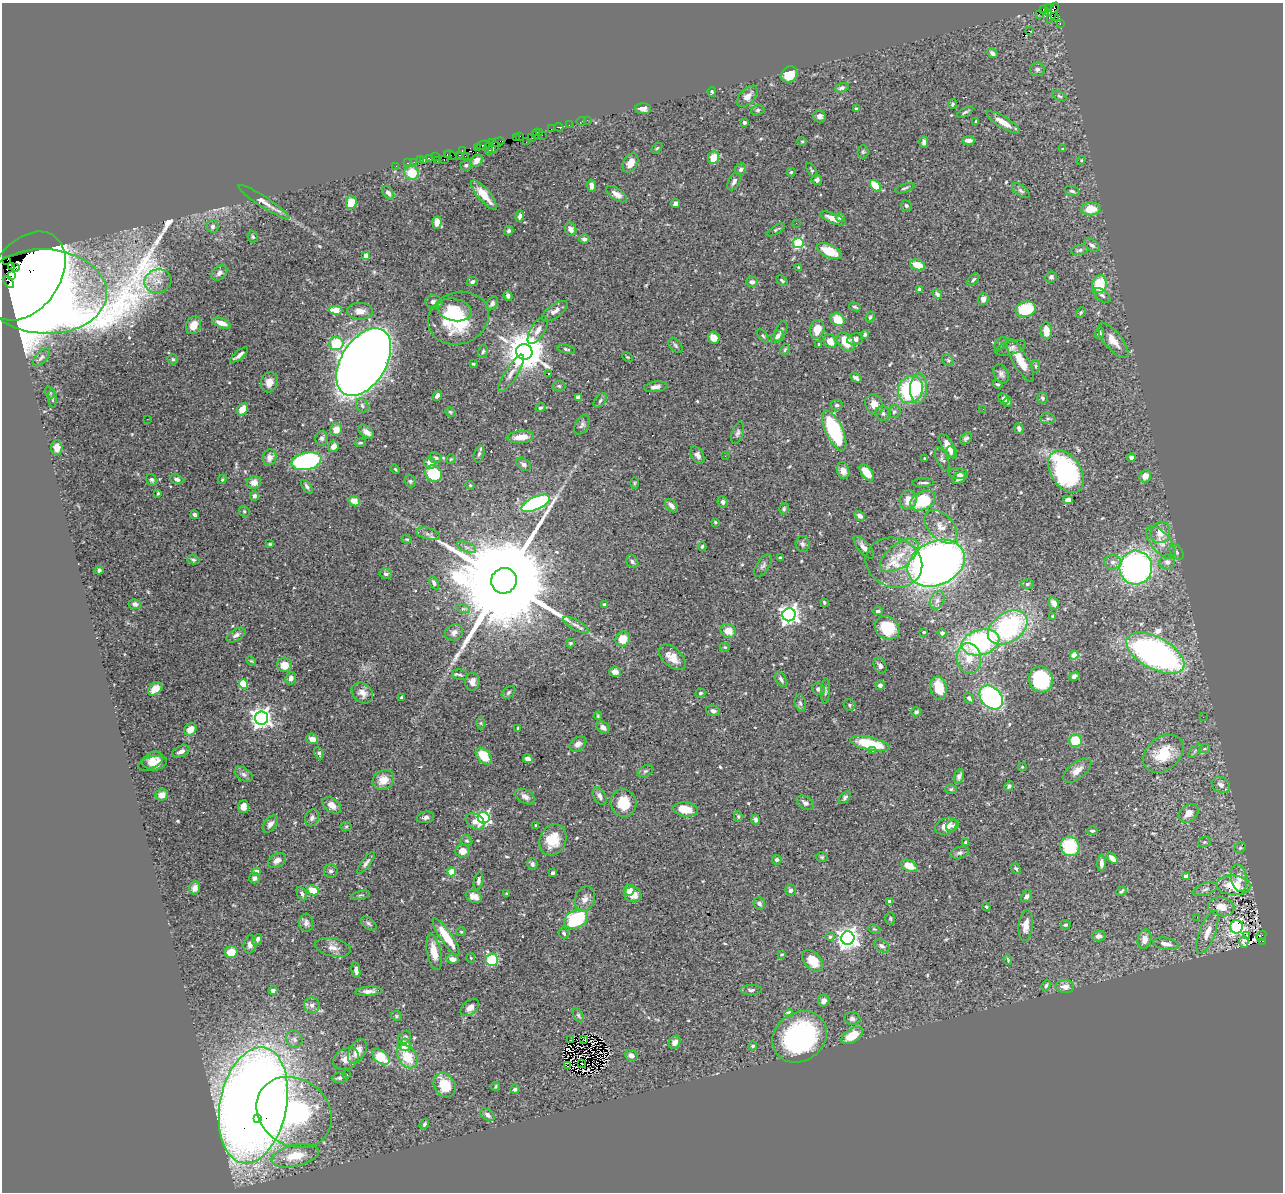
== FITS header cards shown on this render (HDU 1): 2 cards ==
NAXIS1  =                 1281
NAXIS2  =                 1190

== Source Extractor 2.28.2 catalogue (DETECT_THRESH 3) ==
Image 1281 x 1190 px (HDU 1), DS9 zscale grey, 1 PNG px = 1 image px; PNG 1285 x 1194 px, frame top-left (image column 1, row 1190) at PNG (2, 3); each listed source drawn as its Kron ellipse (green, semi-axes under 4 px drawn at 4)
Background 0.631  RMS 0.02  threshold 0.0612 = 3 sigma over >= 5 px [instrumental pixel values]
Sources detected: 565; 8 with non-positive FLUX_AUTO (blend fragments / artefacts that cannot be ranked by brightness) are neither listed nor drawn; of the other 557, the 500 brightest by FLUX_AUTO listed and drawn (57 fainter detections omitted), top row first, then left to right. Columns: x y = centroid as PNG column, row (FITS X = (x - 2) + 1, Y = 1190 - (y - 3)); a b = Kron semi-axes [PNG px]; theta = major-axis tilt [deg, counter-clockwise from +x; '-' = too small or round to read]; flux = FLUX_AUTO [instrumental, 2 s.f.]
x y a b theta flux
1048 8 2 2 - 3
1043 9 3 2 - 10
1049 12 3 3 - 74
1053 13 11 4 67 210
1039 14 3 2 - 6.9
1055 17 4 2 - 23
1060 24 3 2 - 22
1029 31 2 2 - 670
992 53 6 4 -41 4.5
1037 69 7 6 - 4
789 74 9 7 43 25
842 88 7 4 17 3.3
712 92 5 3 - 2
747 96 13 7 46 11
1059 96 7 4 -27 2.2
953 104 5 3 - 2
643 109 8 5 -3 7.2
856 109 4 3 - 1.9
758 110 7 5 16 2.7
965 112 9 3 31 2.5
819 116 6 6 - 5.3
587 120 2 2 - 2.7
581 121 5 2 - 12
976 121 4 3 - 1.6
744 122 3 3 - 2.7
1003 122 19 5 -31 18
569 125 2 2 - 10
559 127 4 3 - 33
551 129 3 2 - 6.1
540 132 3 2 - 31
536 134 5 2 - 31
542 135 3 2 - 4.4
519 136 3 2 - 24
531 137 3 2 - 34
516 138 3 2 - 5.2
968 140 6 4 0 6.3
802 141 4 4 - 1.6
498 142 6 4 24 75
526 142 2 2 - 5.3
924 142 6 4 -89 4.4
483 145 7 3 14 170
492 146 7 6 - 70
477 148 3 3 - 16
657 148 6 4 44 1.9
489 149 6 3 -80 95
1063 149 4 3 - 1.4
462 151 4 2 - 14
863 152 6 5 - 2.4
447 155 3 2 - 20
450 155 6 3 -28 33
459 155 3 2 - 11
465 156 3 2 - 12
436 157 3 2 - 23
713 158 6 5 - 26
429 159 4 2 - 22
444 159 3 2 - 39
420 160 2 2 - 14
1081 160 4 4 - 1.5
424 161 3 2 - 6
437 161 2 2 - 9.9
476 161 7 5 44 7.5
414 162 2 2 - 10
408 163 3 2 - 17
630 163 10 7 62 13
466 165 6 5 - 3
396 166 2 2 - 7
741 169 6 5 - 4.5
812 170 8 4 -58 2.3
791 172 4 4 - 1.8
412 173 7 6 - 40
817 180 5 5 - 5
734 181 9 5 61 5.2
591 186 6 4 -81 6.5
875 186 6 4 -48 49
905 188 10 3 20 2.4
1021 191 10 5 -35 3.9
1072 191 8 4 -16 3
388 193 7 5 -50 5.1
616 194 12 5 -34 11
484 195 18 6 -50 25
264 202 30 5 -33 11
351 202 7 5 87 25
675 203 5 4 - 5.2
906 206 5 5 - 3.3
1091 209 9 6 2 26
520 216 6 4 77 3.9
840 217 4 4 - 5.2
833 218 14 5 -23 12
437 222 6 4 85 11
796 223 2 2 - 1.4
212 226 6 6 - 3.8
571 229 6 5 - 8.4
776 230 10 4 32 2.5
509 231 5 4 - 2.6
253 237 6 5 - 2.1
584 239 5 4 - 4.9
798 243 5 5 - 130
1092 245 9 5 -33 4.2
1080 250 9 5 11 3.3
829 251 13 6 -25 32
366 255 4 4 - 17
7 260 2 2 - 14
917 265 7 5 -14 20
12 266 3 3 - 580
15 268 3 2 - 600
798 268 4 2 - 1.5
219 273 9 6 37 5.6
12 275 3 3 - 800
26 276 49 33 54 8800
1051 277 6 5 - 3.4
973 279 7 4 46 2.4
782 280 6 3 -38 2.1
158 281 13 11 15 15
8 282 7 4 -50 270
472 282 5 4 - 4.1
752 282 6 5 - 5.7
1099 284 9 7 78 48
919 289 4 3 - 2.4
45 291 62 42 -3 4100
937 294 5 4 - 3.7
1102 295 9 5 -37 3.8
508 296 5 4 - 4.2
983 299 6 5 - 9.6
434 302 9 7 -14 7.1
492 303 7 5 55 3.8
855 307 6 3 -22 2.5
1026 309 10 7 15 63
336 310 6 4 -3 41
454 310 17 11 -12 28
360 311 13 8 0 11
555 311 15 6 35 8.5
1081 313 5 3 - 1.7
870 317 5 3 - 2.4
458 318 31 26 20 94
838 320 7 6 - 28
221 323 10 4 -21 12
193 325 9 7 65 15
817 329 9 7 76 20
538 330 16 7 59 9.3
781 331 11 5 69 4.4
1046 331 9 5 -88 20
1100 333 6 4 68 3.6
865 335 4 4 - 3
763 336 8 4 -53 2.3
777 336 7 5 50 5.5
714 338 6 5 - 13
855 339 8 5 10 5.2
830 341 7 6 - 13
1113 341 21 8 -51 17
846 342 11 7 -53 30
336 343 7 6 - 45
1000 344 7 5 49 2.5
675 345 8 5 -51 3.1
819 345 3 2 - 1.6
1011 348 16 7 15 6.7
566 349 9 4 -13 2.3
785 350 6 4 63 2
483 351 6 4 72 2.5
524 352 8 7 - 4900
239 355 11 3 38 5.3
41 357 11 5 47 4.6
628 357 6 3 -26 1.5
173 359 5 5 - 2.5
948 360 6 5 - 2.6
1020 360 24 7 -61 25
364 362 37 22 58 3300
473 364 4 3 - 1.9
1036 366 6 4 -83 2.2
511 373 22 6 57 10
548 374 3 2 - 1.8
1001 374 10 7 -63 5.3
856 378 6 4 -31 4
269 382 10 8 73 12
998 384 5 4 - 2
559 386 6 5 - 2.4
656 387 12 5 9 6.9
919 388 15 8 87 33
910 389 14 12 66 120
50 393 6 4 -74 2.1
437 396 6 4 50 6.2
578 397 4 4 - 11
52 398 9 3 -87 1.9
1004 398 6 4 -46 6.7
1042 398 6 5 - 4.1
600 400 8 5 47 3.3
1007 402 4 4 - 2.4
362 405 7 6 - 3.8
837 405 6 5 - 3.2
874 405 11 8 -69 14
540 408 5 4 - 2.8
242 409 7 5 57 17
983 409 2 2 - 1.6
450 412 5 4 - 1.8
894 412 7 6 - 3.2
883 414 8 7 - 3.8
1048 418 7 5 -2 3.3
147 419 2 2 - 3
582 425 10 6 60 4.1
1019 428 6 4 -73 3.9
336 429 6 6 - 16
834 430 22 8 -64 140
366 432 8 5 -34 9.4
738 433 11 5 72 4.1
521 437 13 6 4 19
322 438 7 6 - 3.7
966 438 7 5 47 3.4
360 443 6 3 9 2
948 446 14 6 -57 14
333 447 5 5 - 10
57 448 7 5 -88 13
951 452 6 4 -82 3.2
479 454 8 5 74 3.2
697 455 9 6 -58 6.5
725 456 2 2 - 3.1
270 457 8 7 - 9.4
1131 457 4 4 - 3.5
436 458 6 5 - 3.3
924 458 3 3 - 1.9
451 459 5 4 - 1.6
942 459 12 5 -65 4
306 461 15 8 12 250
430 463 6 5 - 14
524 464 8 5 -38 4
395 469 5 3 - 1.5
843 470 8 6 -73 10
867 472 9 5 -52 26
1066 472 23 15 -57 220
433 473 9 8 - 58
958 474 10 5 -7 4.2
1145 476 6 5 - 11
959 478 7 5 28 5.4
177 479 7 4 -22 4
222 479 5 3 - 1.8
152 480 6 5 - 2.9
410 481 6 5 - 2.6
254 482 7 6 - 12
634 483 6 4 89 1.6
923 483 11 3 2 3.1
470 485 4 4 - 1.6
307 487 8 4 -54 3.8
158 493 3 3 - 1.6
254 496 5 4 - 6
908 500 10 8 69 15
1068 500 5 4 - 9.6
354 501 6 5 - 16
923 501 13 9 27 70
723 502 6 5 - 3.9
536 503 15 6 25 230
671 506 8 5 -47 6
784 509 5 5 - 2.5
244 511 5 5 - 2.3
194 514 4 3 - 3.6
860 516 6 4 -32 6.2
715 522 3 3 - 1.7
941 527 20 12 -46 22
1160 532 11 9 74 16
428 534 12 5 -16 5.2
407 539 5 4 - 1.9
1161 543 19 9 -50 15
270 544 4 3 - 1.7
803 544 8 7 - 3.8
702 546 4 3 - 2.1
466 547 10 5 -22 4.4
864 547 14 5 -49 7.6
1177 552 8 5 -53 3.7
899 556 23 11 36 28
780 558 4 3 - 5.3
193 560 6 4 -16 2.3
632 562 7 5 -54 3.5
1113 562 8 7 - 6.3
1167 562 8 7 - 6.8
894 563 29 24 -22 42
936 563 30 22 25 1100
763 566 12 6 56 4.3
1136 568 17 16 - 410
99 570 4 3 - 4.3
386 574 6 5 - 3.7
504 581 13 12 - 69000
434 583 7 4 -58 3.8
1027 584 6 4 16 2.4
937 600 9 6 63 6.1
824 602 3 3 - 1.7
1054 603 6 5 - 9.8
135 604 6 5 - 4.3
604 604 4 3 - 2
463 609 7 4 -17 2.5
878 611 5 3 - 2.8
789 615 6 6 - 770
1053 616 4 3 - 1.9
576 625 14 5 -29 6
887 628 13 11 -39 40
1008 628 22 14 34 200
728 631 8 6 -32 17
924 632 3 3 - 2.8
454 633 9 8 - 7.1
942 633 4 4 - 5.1
236 635 10 5 30 5.5
623 639 8 7 - 21
980 642 19 12 15 220
571 643 4 4 - 2.6
725 647 5 4 - 1.7
1155 653 32 15 -28 590
1074 655 4 4 - 33
672 657 16 9 -41 17
969 658 15 12 -83 24
251 661 5 3 - 1.5
284 665 7 7 - 19
880 666 8 6 -62 3.8
615 672 6 5 - 8.3
460 675 8 5 -12 3.4
1074 676 5 4 - 3.5
291 678 6 5 - 4.9
781 679 8 5 -60 4.7
1041 679 13 12 - 160
472 682 9 7 88 9.2
244 684 4 4 - 60
880 685 5 4 - 5.4
939 688 12 8 -80 35
155 689 8 5 40 18
818 689 6 5 - 4.8
825 691 13 3 88 3
508 692 8 5 40 3
362 693 12 9 -42 10
700 693 5 4 - 2.7
401 697 4 4 - 2.1
991 697 13 10 -46 230
969 698 6 4 -52 2.9
800 703 8 5 -78 3.1
850 705 6 5 - 2.4
713 711 7 5 -18 4.6
916 712 5 4 - 3.5
598 716 4 3 - 1.6
1203 717 2 2 - 1.8
261 718 6 6 - 880
481 723 6 4 90 1.8
603 727 7 5 -36 5.8
518 728 4 3 - 1.7
190 729 7 5 46 14
312 739 6 5 - 8.7
1075 741 6 6 - 47
578 744 9 6 37 6.6
870 744 20 6 -12 65
1204 749 6 4 18 2.1
872 750 3 3 - 2.5
181 751 9 5 23 5.6
1195 751 9 3 45 2.5
319 753 6 4 -63 3.4
1163 754 22 16 40 47
484 756 9 6 -48 34
528 759 5 4 - 7.5
153 760 11 7 27 11
153 764 15 7 11 11
1022 767 4 4 - 1.7
1077 770 17 8 39 12
645 771 8 5 26 3.2
244 774 10 6 -32 3.9
959 776 7 5 69 4.4
383 780 11 9 34 19
1221 785 10 7 -29 7.1
1009 786 5 4 - 3
951 789 6 5 - 2.3
162 795 6 5 - 12
600 796 9 6 -61 5.7
525 797 11 6 -28 7.2
845 797 7 4 49 3.2
623 803 14 13 - 33
805 803 9 6 -32 5.4
332 805 10 7 -37 9.7
243 806 6 5 - 8.4
685 809 12 7 -8 25
1189 813 11 8 40 11
425 817 9 5 11 4.4
738 817 5 4 - 1.8
312 818 9 6 67 5.2
484 818 6 5 - 280
755 820 5 4 - 3.5
475 821 10 7 -34 12
270 824 10 6 53 6.2
536 825 3 3 - 1.5
346 826 6 4 1 1.6
946 826 11 8 24 20
953 826 7 5 33 3.4
1092 831 5 3 - 2.1
553 840 16 13 65 34
467 841 6 5 - 2.7
966 842 4 3 - 4.4
1204 842 6 5 - 2.2
1070 846 10 9 - 78
1240 848 6 5 - 2.3
463 851 7 6 - 12
959 853 9 5 13 4.1
822 857 6 5 - 2
1112 858 7 4 -43 9.8
777 860 5 4 - 2.9
277 861 9 6 31 8.5
366 863 13 4 53 4.9
1101 863 8 4 -90 6.4
532 864 6 5 - 3.4
909 866 9 5 -25 22
1016 868 6 4 -48 2.2
256 871 4 4 - 15
331 871 7 7 - 4
452 872 4 4 - 61
553 873 3 3 - 4.4
1186 876 4 4 - 16
254 878 5 5 - 5.1
1239 878 14 8 -79 14
478 881 9 4 79 4.1
1233 885 17 10 -5 43
195 888 6 5 - 5.3
1205 889 13 6 19 6
313 890 6 4 -27 31
629 890 6 5 - 8.9
791 890 6 5 - 5
1121 891 6 4 33 3.2
302 893 7 4 -67 3.7
507 894 4 3 - 1.7
361 895 9 4 12 2.1
633 895 9 7 -15 17
474 896 8 6 -23 7.9
1026 896 7 4 50 5.1
585 899 13 9 69 8.8
890 901 4 3 - 5.3
759 903 6 5 - 3.9
986 907 4 3 - 1.5
1221 907 13 9 -13 20
1197 917 2 2 - 12
890 918 6 5 - 2.1
576 919 12 9 26 100
306 923 9 7 -84 5.3
369 923 9 5 -37 3.3
1065 925 5 4 - 2.9
1026 926 15 7 83 12
1236 927 7 6 - 250
874 929 6 4 -23 1.7
461 932 5 4 - 1.6
1207 932 23 8 69 17
564 933 6 4 -65 3
1099 936 7 5 3 6.6
1247 936 3 3 - 3.6
1261 936 5 2 - 21
446 937 22 6 -55 38
830 937 4 4 - 3.6
848 938 7 6 - 1000
257 939 6 4 56 4.8
1144 939 10 7 79 13
1262 941 4 2 - 110
1244 942 6 4 -90 2.4
250 944 9 6 79 6.8
1166 944 13 6 -9 9.4
882 946 8 5 -34 4.3
333 947 18 9 -12 11
231 952 6 5 - 24
434 952 18 7 -78 21
782 954 3 2 - 1.6
471 958 5 4 - 1.5
452 959 6 4 -12 8.8
492 960 6 6 - 62
1008 960 5 3 - 1.7
813 961 13 8 -45 29
356 970 8 4 -80 5.8
1046 985 6 3 68 2.3
1065 987 9 6 -2 9.6
273 990 4 3 - 3.8
751 990 11 5 0 3.5
368 991 13 4 3 6.9
824 1001 6 5 - 7
312 1005 8 7 - 5.8
470 1008 10 7 40 8.9
789 1013 4 4 - 19
578 1015 7 4 -61 2.5
396 1016 6 4 -24 1.8
852 1019 8 6 -3 4.1
852 1035 12 6 33 32
800 1037 29 24 36 220
405 1038 7 5 48 4.4
294 1039 9 8 - 6
583 1039 3 2 - 1.6
570 1040 3 2 - 2.5
675 1042 7 5 59 8.7
404 1045 6 6 - 24
753 1046 4 4 - 2.1
357 1051 13 8 62 16
631 1056 6 5 - 7.5
381 1057 10 6 -38 42
407 1057 13 8 -55 34
346 1059 13 10 30 10
581 1063 2 2 - 2
567 1066 3 2 - 2200
347 1074 3 2 - 2
339 1078 7 5 6 2.9
445 1085 13 10 -58 32
496 1086 4 3 - 1.8
515 1089 5 4 - 3.6
253 1105 59 33 79 2400
294 1112 40 33 -35 500
487 1115 8 5 -36 4.8
258 1119 3 3 - 32
424 1124 5 4 - 2.3
295 1156 24 11 12 33
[57 fainter detections neither listed nor drawn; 8 non-positive-flux detections neither listed nor drawn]